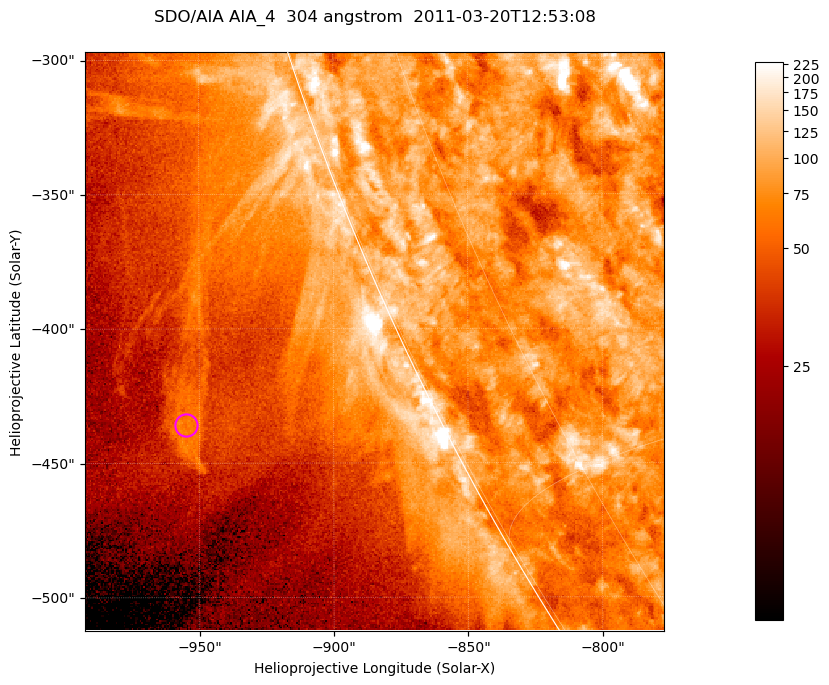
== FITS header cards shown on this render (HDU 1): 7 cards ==
TELESCOP= 'SDO/AIA '           / For AIA: SDO/AIA
INSTRUME= 'AIA_4   '           / For AIA: AIA_ATA1, AIA_ATA2, AIA_ATA3 or AIA_AT
WAVELNTH=                  304 / [angstrom] Wavelength
WAVEUNIT= 'angstrom'           / Wavelength unit: angstrom
DATE-OBS= '2011-03-20T12:53:08.123' / [ISO] Date when observation started; ISO 8
CTYPE1  = 'HPLN-TAN'           / CTYPE1; Typically HPLN
CTYPE2  = 'HPLT-TAN'           / CTYPE2; Typically HPLT

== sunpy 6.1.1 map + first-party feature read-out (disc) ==
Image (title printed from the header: SDO/AIA AIA_4  304 angstrom  2011-03-20T12:53:08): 359 x 359 px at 0.6 arcsec/px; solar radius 964 arcsec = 1606 px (partial field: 0.7% of the solar disc is inside the frame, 44% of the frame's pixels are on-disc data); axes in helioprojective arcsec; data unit not stated in the header (colour bar unlabelled)
Orientation: roll -0.132 deg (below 1 deg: not rotated)
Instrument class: DISC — disc imager (sunpy class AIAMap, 304 A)
Bright regions (active regions / flare kernels): reference = the on-disc median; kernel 3 px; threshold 5 sigma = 129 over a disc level ~80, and >= 1.15x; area >= 128 px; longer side >= 4 px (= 2.4 arcsec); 0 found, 0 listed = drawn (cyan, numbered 1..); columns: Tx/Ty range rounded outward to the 2 arcsec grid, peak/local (2 s.f.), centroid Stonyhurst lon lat
Off-limb structures (1.02-1.3 R_sun): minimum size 64 px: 8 found; the strongest spans PA ~115 deg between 1.08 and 1.1 R_sun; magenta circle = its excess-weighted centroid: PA ~115 deg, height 1.09 R_sun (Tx ~-954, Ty ~-436 arcsec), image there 1.8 x the reference